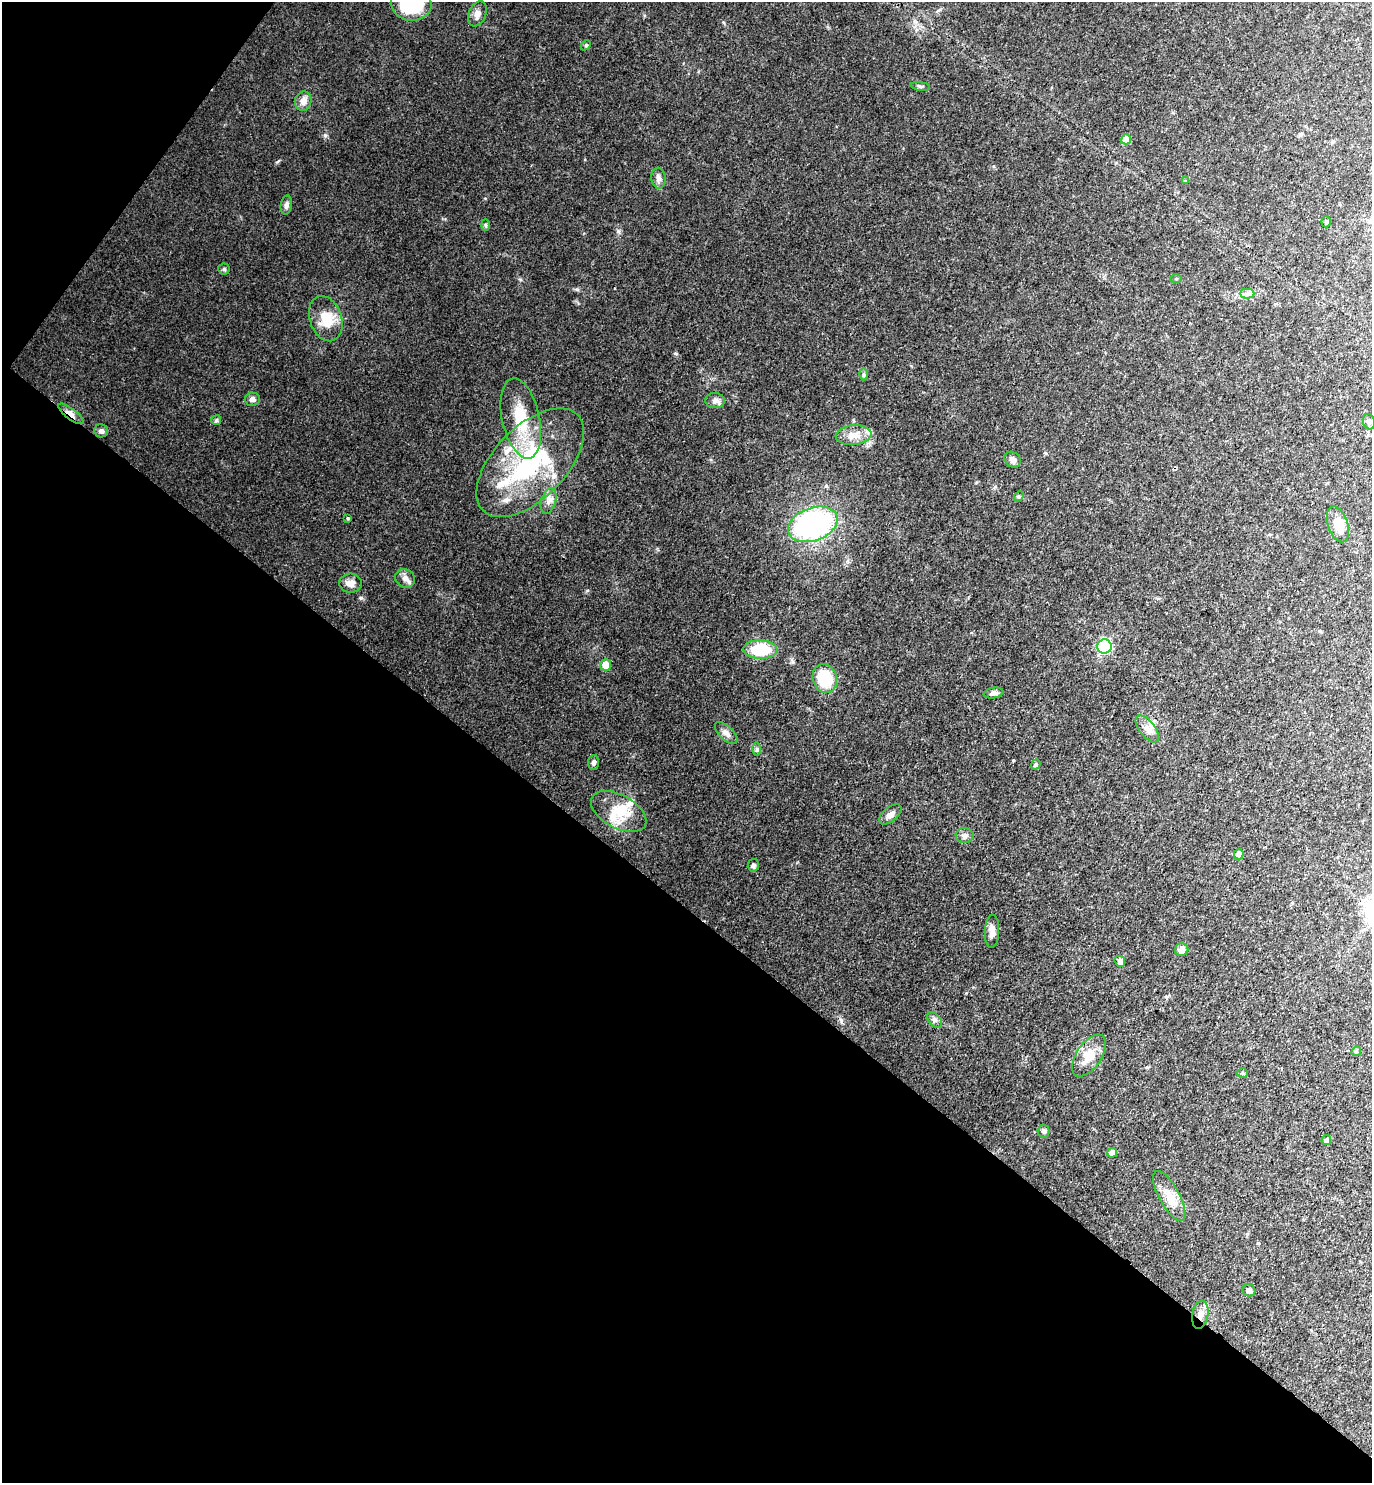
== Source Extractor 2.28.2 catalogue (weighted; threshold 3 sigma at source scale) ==
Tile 9 of 4 x 4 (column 1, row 3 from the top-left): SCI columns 154-1523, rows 1482-2962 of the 5930 x 5925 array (HDU 1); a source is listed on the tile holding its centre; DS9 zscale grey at full resolution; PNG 1374 x 1485 px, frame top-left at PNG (2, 2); each listed source drawn as its Kron ellipse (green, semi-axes under 4 px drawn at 4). Shown black and unused: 41% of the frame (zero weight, under 3 of 4 exposures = <1% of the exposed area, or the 3 px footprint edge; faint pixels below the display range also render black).
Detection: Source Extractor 2.28.2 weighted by HDU 2 'WHT'; one run over the whole footprint, this tile lists its part. Background 0.0881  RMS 0.0073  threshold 0.033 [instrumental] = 3 sigma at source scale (4.5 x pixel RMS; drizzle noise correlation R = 1.50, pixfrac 1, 0.05/0.05 arcsec/px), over >= 5 px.
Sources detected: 68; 7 inside a brighter listed object's ellipse — not listed separately; the other 61 listed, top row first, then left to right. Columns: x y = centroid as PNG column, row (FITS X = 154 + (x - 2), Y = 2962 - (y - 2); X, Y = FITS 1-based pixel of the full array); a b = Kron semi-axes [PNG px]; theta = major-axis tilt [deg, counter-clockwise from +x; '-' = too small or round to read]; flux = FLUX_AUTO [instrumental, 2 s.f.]
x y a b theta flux
411 3 20 17 -9 47
477 14 13 8 69 4.2
586 45 6 4 44 0.99
920 86 10 3 -8 1.3
303 101 9 8 - 4.6
1126 139 5 5 - 11
658 178 10 7 -83 3.3
1185 181 4 4 - 0.74
286 205 9 5 79 2.5
1326 222 5 4 - 1.2
485 225 6 4 -88 1
224 269 5 5 - 1.1
1176 279 5 3 - 0.77
1247 294 7 5 0 2.2
326 319 23 16 -71 17
864 374 6 4 89 1.2
252 399 7 6 - 2.8
715 401 10 7 -3 3.2
71 414 15 5 -38 5.3
521 418 41 18 -78 34
216 420 5 4 - 1.5
1369 422 8 6 -74 1.7
101 431 7 6 - 2.2
854 435 18 10 5 8.4
1013 460 9 7 -44 3.3
530 463 67 36 46 110
1019 496 5 4 - 1
549 501 13 7 74 4.4
348 518 4 4 - 0.75
813 524 26 16 19 140
1338 524 19 10 -72 11
405 578 10 9 - 3.6
350 583 11 9 -5 5.3
1104 646 7 7 - 91
760 649 17 9 -1 28
605 665 6 5 - 11
825 679 14 12 -74 29
993 693 10 5 9 2.3
1147 729 16 8 -52 6.1
726 733 14 7 -43 3.9
757 749 7 4 -90 1.4
593 762 7 5 88 2
1036 765 5 4 - 1.6
619 811 30 16 -28 21
890 814 13 7 38 4.7
965 836 9 7 0 2.6
1239 854 5 5 - 9.4
753 865 6 5 - 1.7
992 931 16 7 87 5.1
1182 950 7 6 - 5.2
1120 961 6 5 - 2.8
935 1020 9 5 -50 2.1
1356 1051 5 4 - 0.89
1089 1056 24 12 56 13
1243 1073 5 5 - 1
1044 1131 6 6 - 1.7
1326 1140 5 4 - 2.8
1112 1153 5 5 - 8
1169 1196 28 10 -61 11
1249 1290 6 6 - 2.9
1200 1315 14 8 80 5.8
Overlapping masked pixels (flux is a lower limit): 2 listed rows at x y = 71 414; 1200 1315
Isophote crosses this tile's border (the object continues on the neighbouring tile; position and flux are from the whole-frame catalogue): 1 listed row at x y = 411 3
Unlisted compact peaks at least as high as the median listed source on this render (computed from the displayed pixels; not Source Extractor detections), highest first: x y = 361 598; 325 135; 577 289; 618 232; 520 280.